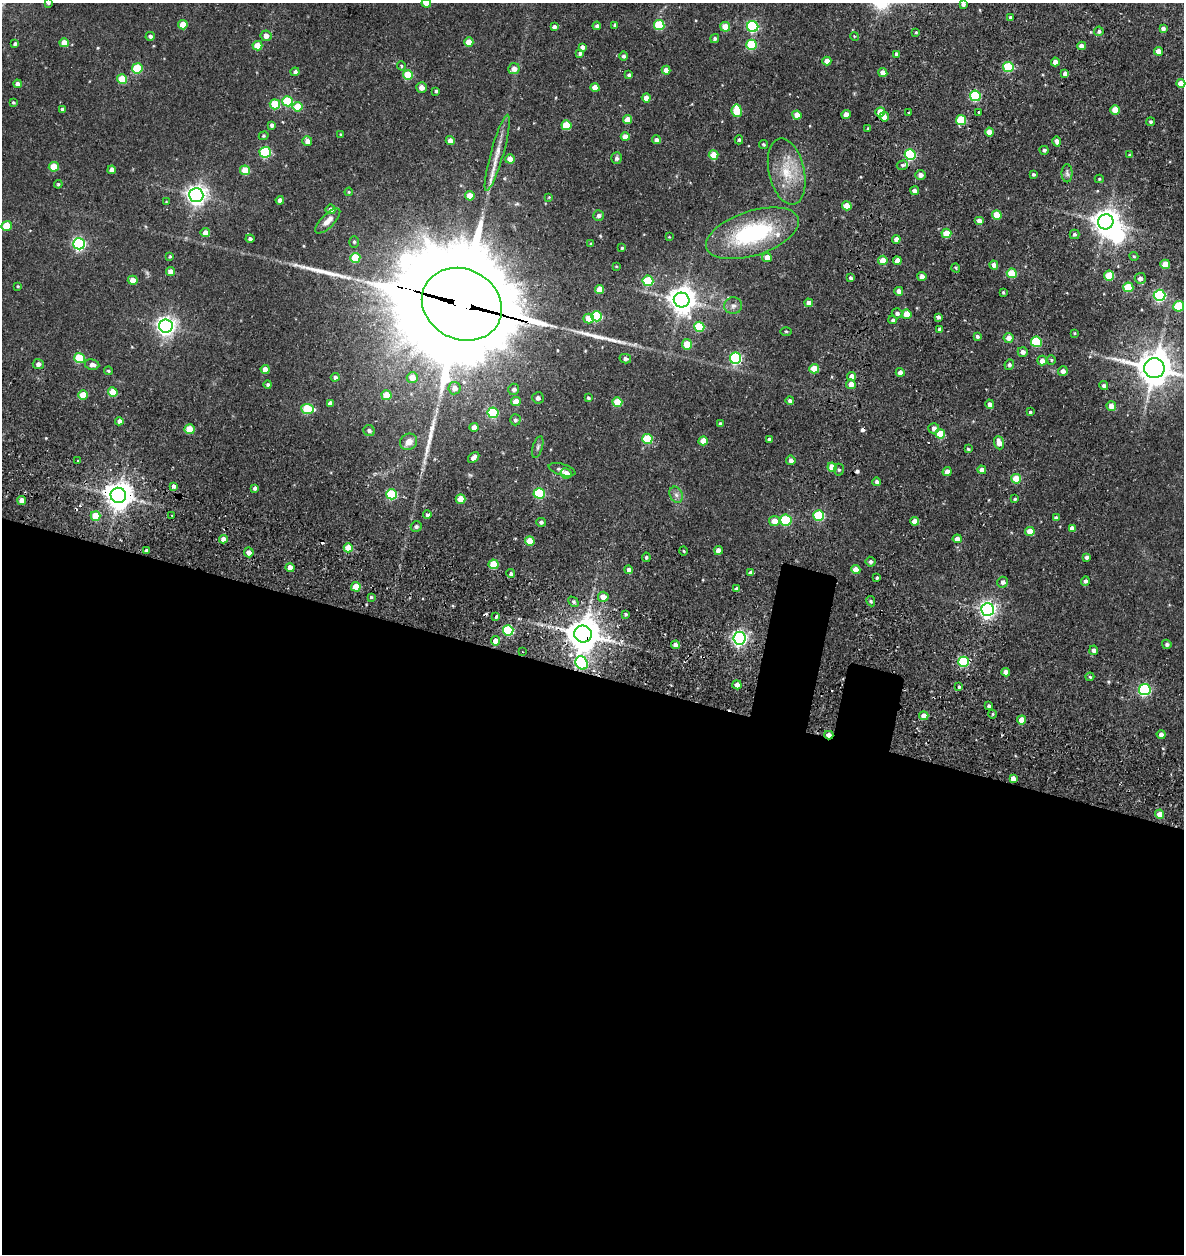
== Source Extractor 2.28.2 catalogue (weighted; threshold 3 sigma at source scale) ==
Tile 14 of 4 x 4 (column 2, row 4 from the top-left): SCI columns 1401-2582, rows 131-1382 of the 5387 x 5349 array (HDU 1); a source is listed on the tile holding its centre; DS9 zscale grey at full resolution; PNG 1186 x 1256 px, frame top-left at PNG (2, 3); each listed source drawn as its Kron ellipse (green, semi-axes under 4 px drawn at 4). Shown black and unused: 47% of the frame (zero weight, under 3 of 5 exposures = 11% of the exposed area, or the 3 px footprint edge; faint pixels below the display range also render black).
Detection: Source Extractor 2.28.2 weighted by HDU 2 'WHT'; one run over the whole footprint, this tile lists its part. Background 0.122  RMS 0.0079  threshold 0.0357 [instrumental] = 3 sigma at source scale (4.5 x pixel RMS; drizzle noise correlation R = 1.50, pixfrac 1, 0.05/0.05 arcsec/px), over >= 5 px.
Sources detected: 317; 3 inside a brighter object's white glare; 7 cosmic-ray / hot-pixel residue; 4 long thin detections or spike segments (spike, bleed or trail) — neither listed nor drawn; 1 inside a brighter listed object's ellipse — not listed separately; the other 302 listed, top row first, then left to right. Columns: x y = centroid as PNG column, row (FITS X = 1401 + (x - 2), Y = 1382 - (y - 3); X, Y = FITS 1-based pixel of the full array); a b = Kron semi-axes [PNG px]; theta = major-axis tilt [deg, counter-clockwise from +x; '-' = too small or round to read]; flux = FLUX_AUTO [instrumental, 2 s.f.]
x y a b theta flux
48 3 4 4 - 1.4
426 3 4 4 - 9.8
963 4 4 4 - 2.3
1010 17 3 3 - 1.2
183 25 4 4 - 13
615 25 4 4 - 1.9
659 25 5 5 - 37
597 26 4 4 - 2.2
753 26 5 5 - 91
554 27 4 4 - 2.5
725 27 5 4 - 15
1163 28 4 4 - 2.3
1099 31 5 4 - 1.6
916 32 3 2 - 0.74
150 36 4 4 - 1.9
266 36 5 5 - 5
854 36 4 3 - 0.65
715 39 5 4 - 1.8
469 42 4 4 - 13
64 43 4 4 - 8.3
15 44 4 3 - 1.4
751 45 5 5 - 39
257 46 5 4 - 17
1082 46 4 4 - 5.3
582 47 4 4 - 3.1
1158 51 4 4 - 9.4
580 53 4 4 - 1.7
897 54 4 4 - 2.8
624 56 4 4 - 1.8
827 61 4 4 - 7.5
1055 62 4 4 - 5.9
401 66 5 4 - 1.1
1008 67 5 5 - 47
137 68 5 5 - 32
514 69 6 5 - 6
666 70 4 4 - 5.5
295 72 4 4 - 2.1
883 73 4 4 - 7.5
1065 73 4 4 - 3.2
408 75 5 5 - 30
629 75 4 4 - 2.1
122 79 5 5 - 25
1181 83 4 4 - 9.5
18 84 4 4 - 3.4
421 88 5 5 - 5.2
595 88 4 4 - 9.7
436 91 3 3 - 1.2
975 96 5 5 - 58
646 98 4 4 - 7.1
288 101 5 5 - 39
13 102 4 3 - 0.88
275 104 5 5 - 27
298 107 5 5 - 20
62 109 4 4 - 2.5
1115 110 5 4 - 14
737 111 6 5 - 24
880 112 5 4 - 12
979 112 3 2 - 0.98
909 113 3 3 - 1.9
846 114 4 4 - 7.1
797 115 4 4 - 7.4
884 117 5 4 - 6.6
627 120 4 4 - 9.7
961 120 5 5 - 35
1150 122 4 4 - 1.3
272 125 4 3 - 2.1
566 125 5 5 - 25
868 129 3 3 - 0.95
989 132 4 4 - 7
341 134 4 4 - 0.76
264 136 5 4 - 0.93
625 137 4 4 - 8.2
656 140 4 4 - 2.5
739 140 4 4 - 0.99
307 141 5 4 - 4.9
450 141 4 4 - 5.8
1057 141 5 4 - 3
763 144 5 3 - 0.9
1044 150 4 4 - 1.4
265 152 6 5 - 65
497 153 39 6 74 12
713 155 5 4 - 12
910 155 5 5 - 66
1130 155 3 3 - 1.2
616 158 6 5 - 1.9
510 159 5 4 - 7.3
902 165 5 4 - 1.3
54 167 5 5 - 20
112 170 4 4 - 5.2
245 170 5 5 - 17
787 171 33 18 -77 26
1067 173 9 5 -89 2.2
1033 174 3 3 - 1.2
921 175 5 4 - 3.4
1099 179 4 4 - 0.93
58 184 4 3 - 1
915 191 4 4 - 2.9
349 192 4 4 - 0.96
196 195 7 7 - 460
470 196 4 4 - 11
549 197 4 3 - 0.62
280 200 4 4 - 3.8
166 202 4 3 - 0.66
847 206 5 4 - 11
331 209 5 5 - 4.1
997 215 5 4 - 19
598 216 5 5 - 2.2
328 221 16 6 44 6.1
979 221 5 4 - 3.7
1106 222 8 7 - 800
7 226 5 5 - 22
205 233 4 4 - 6.1
752 233 48 22 18 87
946 233 5 4 - 18
1074 234 5 5 - 1.5
669 237 3 2 - 0.53
250 239 4 4 - 2.2
896 239 4 4 - 4.8
354 242 6 5 - 1.3
79 244 6 6 - 140
591 244 3 3 - 1.5
622 248 3 3 - 0.87
170 256 4 4 - 0.74
1134 256 4 4 - 1
355 258 5 5 - 27
767 258 5 4 - 7.4
883 260 5 4 - 9.9
897 261 4 4 - 5.4
1165 264 5 4 - 16
994 265 4 4 - 4.8
616 266 3 2 - 0.56
956 268 5 3 - 0.75
171 272 4 4 - 6.8
1012 273 5 5 - 28
1109 275 5 5 - 20
922 277 4 4 - 7.4
851 278 4 3 - 1.3
1140 278 5 5 - 3.8
133 280 5 4 - 8.5
648 281 5 5 - 35
18 286 4 3 - 0.73
1128 287 5 5 - 31
599 290 5 4 - 12
899 291 4 4 - 4.8
1003 292 3 3 - 0.91
1160 295 6 5 - 110
682 300 8 7 - 830
809 303 4 4 - 6.3
462 304 41 35 -27 25000
733 306 9 8 - 3.6
1179 306 5 5 - 33
897 313 5 5 - 1.8
907 314 5 4 - 14
597 316 5 5 - 52
938 317 4 3 - 1.9
588 319 5 5 - 12
893 320 4 4 - 1.4
166 326 7 6 - 400
699 327 5 5 - 32
940 329 4 3 - 2.4
786 331 5 3 - 0.85
1074 333 4 4 - 0.67
977 336 4 4 - 1.7
1009 338 5 5 - 5
1036 342 5 5 - 45
687 344 5 5 - 16
1023 352 5 4 - 3.2
79 358 5 5 - 39
736 358 5 5 - 96
625 359 6 4 -14 1.9
1051 360 4 4 - 1
1042 361 5 5 - 5.9
38 364 5 5 - 2.8
92 365 7 5 -10 4.1
1009 365 5 4 - 1.7
1154 368 10 10 - 1900
265 369 4 4 - 7.5
814 369 5 5 - 18
108 371 4 3 - 1
1063 371 5 4 - 3.1
900 372 4 4 - 4.5
852 376 4 4 - 4.8
335 377 4 4 - 2.3
412 377 5 5 - 8.1
851 384 5 4 - 6.1
268 385 4 4 - 1.6
1104 386 4 4 - 1.9
454 388 6 6 - 4.4
514 389 6 5 - 2.8
113 392 5 4 - 16
83 395 5 4 - 17
387 395 5 5 - 19
538 398 6 5 - 2.3
588 398 3 3 - 1.4
790 401 4 4 - 2
516 402 5 4 - 8.6
617 402 5 4 - 21
330 403 4 4 - 3.5
990 404 4 4 - 3.4
1111 406 5 5 - 6.3
307 409 6 5 - 39
1030 412 3 3 - 0.97
493 413 5 5 - 48
515 420 5 5 - 1.8
119 421 4 4 - 3.4
720 424 4 3 - 2.2
474 427 4 4 - 5.9
934 428 5 5 - 3.6
189 429 5 5 - 20
369 431 6 5 - 2.2
940 434 5 5 - 21
647 439 5 5 - 36
769 440 4 3 - 1.8
703 441 5 4 - 9.9
409 442 9 8 - 6.6
999 443 7 5 -71 6.9
538 447 11 5 73 2.2
968 449 4 4 - 0.9
474 457 6 4 43 3.5
791 460 5 4 - 3
78 461 3 3 - 2.9
832 467 4 4 - 11
562 470 14 5 -16 3.1
839 470 6 5 - 1.4
982 470 4 4 - 5.2
947 472 4 4 - 5.2
566 473 5 5 - 7.6
1016 479 5 4 - 21
877 482 4 4 - 2.3
174 486 4 3 - 15
255 488 4 4 - 2
539 493 5 5 - 60
392 494 5 5 - 58
118 495 8 7 - 960
676 495 8 6 -68 3
460 499 5 4 - 13
1015 499 3 3 - 0.88
22 500 4 4 - 6.7
172 515 3 2 - 0.71
427 515 4 4 - 1.9
819 515 5 5 - 51
95 516 5 5 - 18
1056 518 4 4 - 2.2
786 520 6 5 - 44
774 521 5 5 - 8
914 521 4 4 - 6.1
541 522 5 4 - 1.5
416 527 5 5 - 1.7
1072 528 4 4 - 3.2
1030 531 5 4 - 9.6
223 539 4 4 - 5.4
957 539 4 4 - 4.8
530 541 5 4 - 18
348 548 4 4 - 14
146 551 4 3 - 15
684 551 4 3 - 0.77
718 551 4 4 - 4.6
249 552 5 5 - 3.9
646 557 5 4 - 1.4
1087 557 4 4 - 2.1
870 562 5 4 - 1.8
494 564 5 5 - 28
290 567 4 4 - 7.5
629 570 4 4 - 4
856 570 4 4 - 9.7
751 573 4 4 - 3.4
511 574 4 4 - 1.9
877 578 3 3 - 1.4
1085 581 5 4 - 2.2
1003 582 5 5 - 3
356 587 5 4 - 17
737 589 4 4 - 2
371 597 4 4 - 1
603 597 5 5 - 6.8
871 601 5 4 - 1.2
573 602 6 4 -45 1.4
988 609 6 6 - 280
626 614 4 3 - 1.2
496 616 3 3 - 2.3
508 630 5 5 - 63
583 634 9 8 - 1700
739 638 6 6 - 230
495 641 4 4 - 6.7
1167 644 5 4 - 1.6
675 645 4 4 - 5.5
1094 650 4 4 - 2.5
523 652 3 2 - 0.73
964 662 5 5 - 65
582 663 7 5 -62 66
1006 672 4 4 - 5.2
1090 677 4 4 - 0.94
737 685 4 4 - 4.4
959 687 4 3 - 1.1
1145 690 6 5 - 100
989 706 3 3 - 1.9
992 714 4 3 - 0.76
924 716 4 4 - 7.6
1022 720 4 4 - 11
1161 734 4 4 - 3.5
829 735 4 3 - 7.7
1013 778 4 4 - 4.2
1160 814 4 4 - 8.1
Overlapping masked pixels (flux is a lower limit): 6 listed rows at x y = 462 304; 118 495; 583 634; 964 662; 582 663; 829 735
Isophote crosses this tile's border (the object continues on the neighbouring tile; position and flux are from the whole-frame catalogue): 5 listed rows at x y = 48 3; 426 3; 963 4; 1181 83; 1154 368